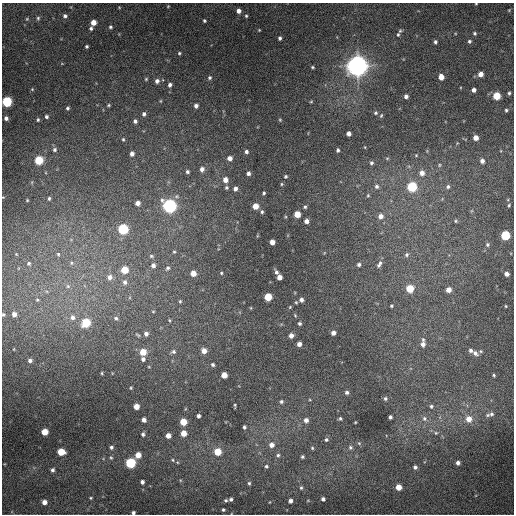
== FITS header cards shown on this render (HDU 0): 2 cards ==
NAXIS1  =                  512 / Axis length
NAXIS2  =                  512 / Axis length

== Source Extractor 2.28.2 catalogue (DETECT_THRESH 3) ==
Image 512 x 512 px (HDU 0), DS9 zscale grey, 1 PNG px = 1 image px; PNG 516 x 516 px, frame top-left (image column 1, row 512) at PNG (2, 3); no overlay
Background 515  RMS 23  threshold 67.8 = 3 sigma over >= 5 px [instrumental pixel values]
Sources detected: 204; all 204 listed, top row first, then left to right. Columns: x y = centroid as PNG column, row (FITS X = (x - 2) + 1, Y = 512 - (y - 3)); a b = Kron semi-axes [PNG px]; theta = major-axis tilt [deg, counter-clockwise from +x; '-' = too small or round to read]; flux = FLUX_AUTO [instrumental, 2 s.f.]
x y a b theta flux
476 4 3 2 - 1.1e+03
168 6 4 3 - 1.3e+03
119 7 5 3 - 1.2e+03
509 10 3 3 - 1.1e+03
239 11 5 5 - 7.8e+03
65 16 5 5 - 3.9e+03
246 16 5 4 - 2.3e+03
38 18 5 4 - 2.5e+03
27 19 5 4 - 1.6e+03
204 21 4 3 - 2.1e+03
93 22 5 4 - 1.3e+04
110 27 5 5 - 2.5e+03
91 28 5 4 - 3.2e+03
259 30 4 3 - 1.3e+03
474 33 5 4 - 2.6e+03
398 35 7 6 - 3.6e+03
280 38 4 4 - 3.2e+03
469 41 4 4 - 2.7e+03
435 42 4 4 - 3.2e+03
87 46 3 3 - 2.4e+03
179 53 4 4 - 2.0e+03
357 66 8 8 - 1.6e+06
312 67 4 3 - 1.9e+03
481 74 5 4 - 1.1e+04
441 77 5 5 - 1.4e+04
209 78 5 5 - 2.9e+03
146 79 5 5 - 1.9e+03
157 81 6 5 - 5.6e+03
170 85 5 5 - 4.5e+03
32 89 5 5 - 1.8e+03
474 90 4 4 - 5.9e+03
509 93 4 4 - 2.6e+03
406 96 4 4 - 4.5e+03
496 96 5 5 - 4.0e+04
160 101 5 3 - 1.4e+03
7 102 5 5 - 1.1e+05
311 102 5 3 - 1.5e+03
108 105 5 4 - 1.9e+03
196 106 4 4 - 5.3e+03
67 108 4 4 - 2.7e+03
506 110 4 4 - 2.2e+03
376 113 5 5 - 2.5e+03
144 114 5 4 - 4.1e+03
381 115 6 4 63 2.1e+03
46 117 5 4 - 3.4e+03
6 118 4 4 - 4.8e+03
38 120 5 4 - 2.3e+03
280 120 4 4 - 1.7e+03
135 121 5 5 - 4.2e+03
349 133 4 4 - 7.0e+03
476 138 4 4 - 1.2e+04
123 139 5 4 - 2.1e+03
54 150 6 6 - 3.8e+03
338 150 4 3 - 2.8e+03
246 152 4 4 - 3.9e+03
132 154 5 4 - 6.4e+03
416 155 4 3 - 1.2e+03
230 158 5 5 - 8.3e+03
387 158 6 4 0 1.6e+03
39 160 5 5 - 6.4e+04
482 161 5 4 - 6.2e+03
371 163 5 5 - 3.1e+03
439 165 5 3 - 1.4e+03
202 169 6 5 - 6.2e+03
187 172 4 4 - 3.0e+03
248 173 4 3 - 4.2e+03
422 173 6 6 - 8.7e+03
286 176 3 3 - 2.0e+03
225 180 5 5 - 1.1e+04
281 184 4 3 - 1.5e+03
376 186 6 6 - 3.9e+03
226 187 4 4 - 2.4e+03
412 187 6 5 - 9.8e+04
448 187 6 5 - 3.0e+03
235 189 5 4 - 5.3e+03
264 193 3 3 - 2.3e+03
368 195 4 4 - 1.6e+03
49 198 4 3 - 2.0e+03
27 200 3 3 - 1.3e+03
138 203 5 5 - 8.6e+03
509 205 4 4 - 1.7e+03
169 206 6 6 - 4.1e+05
255 206 5 5 - 1.7e+04
305 207 4 4 - 2.3e+03
262 212 5 4 - 2.5e+03
297 214 5 5 - 2.3e+04
380 216 6 6 - 8.4e+03
306 221 4 4 - 7.1e+03
456 221 6 4 22 2.2e+03
123 229 5 5 - 1.3e+05
505 235 5 5 - 8.8e+04
272 242 5 4 - 1.0e+04
487 244 6 5 - 3.1e+03
174 252 5 4 - 2.2e+03
16 254 4 3 - 1.3e+03
58 254 6 5 - 2.6e+03
406 255 7 5 48 3.7e+03
151 256 7 5 -16 3.1e+03
29 263 6 6 - 3.5e+03
71 263 7 6 - 3.7e+03
359 264 4 4 - 3.1e+03
379 264 10 5 62 5.3e+03
153 265 6 5 - 6.7e+03
167 268 7 6 - 3.9e+03
124 270 5 5 - 3.7e+04
276 272 6 4 -63 4.4e+03
193 273 5 5 - 1.7e+04
221 273 4 3 - 1.8e+03
507 274 4 4 - 6.8e+03
110 277 8 7 - 9.0e+03
279 277 5 4 - 1.0e+04
125 282 7 7 - 6.5e+03
68 286 6 6 - 4.9e+03
410 288 5 5 - 4.4e+04
448 290 5 5 - 1.2e+04
268 297 5 5 - 4.3e+04
37 300 6 6 - 3.3e+03
301 300 5 5 - 4.9e+03
180 301 5 4 - 2.0e+03
391 306 4 3 - 1.8e+03
506 306 3 2 - 1.2e+03
290 307 5 3 - 1.5e+03
251 308 4 3 - 1.1e+03
153 311 5 3 - 1.4e+03
3 314 5 4 - 2.3e+03
14 314 6 5 - 8.9e+03
295 315 4 4 - 1.4e+03
72 317 8 8 - 8.1e+03
116 318 6 6 - 3.9e+03
169 320 4 3 - 1.6e+03
86 323 6 5 - 6.9e+04
300 323 4 3 - 2.8e+03
333 333 4 4 - 7.0e+03
146 334 6 6 - 5.7e+03
138 335 8 4 -35 2.5e+03
291 335 4 4 - 8.3e+03
423 343 12 6 88 8.2e+03
299 344 4 4 - 7.4e+03
471 350 5 5 - 4.1e+03
204 351 5 5 - 1.3e+04
143 352 5 5 - 2.5e+04
173 352 7 6 - 4.5e+03
475 353 9 7 -34 7.1e+03
143 359 5 5 - 4.6e+03
30 360 4 4 - 4.1e+03
213 364 4 3 - 3.1e+03
149 367 4 3 - 1.2e+03
102 373 4 3 - 1.6e+03
224 375 5 4 - 1.9e+04
494 375 3 3 - 1.7e+03
131 388 4 3 - 1.6e+03
347 392 4 4 - 3.6e+03
385 399 5 4 - 2.8e+03
310 400 4 3 - 1.2e+03
281 402 5 5 - 3.0e+03
235 405 4 2 - 1.8e+03
136 406 4 4 - 1.6e+04
431 406 5 4 - 2.7e+03
491 414 8 5 8 4.3e+03
198 416 4 3 - 4.0e+03
390 417 4 3 - 3.7e+03
340 418 4 4 - 2.6e+03
424 418 7 6 - 4.6e+03
469 419 6 6 - 1.4e+04
144 420 4 4 - 6.9e+03
306 420 6 5 - 7.0e+03
183 422 5 5 - 3.1e+04
355 422 3 2 - 1.2e+03
244 427 4 4 - 2.9e+03
44 432 5 5 - 2.6e+04
184 433 5 4 - 1.9e+04
436 433 5 4 - 1.7e+03
143 434 4 4 - 3.3e+03
168 436 4 4 - 1.1e+04
326 440 6 5 - 3.2e+03
359 443 5 5 - 2.2e+03
271 445 6 6 - 9.7e+03
111 447 5 4 - 3.4e+03
350 447 6 6 - 3.2e+03
312 448 4 4 - 1.9e+03
61 452 5 5 - 3.3e+04
217 452 5 5 - 3.3e+04
138 455 5 5 - 1.8e+04
278 455 5 5 - 3.0e+03
111 457 6 4 -66 2.2e+03
302 457 4 4 - 2.6e+03
173 460 4 4 - 1.7e+03
130 463 5 5 - 1.2e+05
458 463 4 4 - 5.1e+03
266 466 5 4 - 2.7e+03
415 467 4 4 - 3.7e+03
52 470 4 4 - 3.7e+03
142 482 4 4 - 4.4e+03
249 483 4 4 - 2.2e+03
398 487 5 4 - 1.7e+04
301 488 5 4 - 2.2e+03
91 498 3 2 - 1.4e+03
231 499 3 3 - 3.1e+03
323 499 4 4 - 4.0e+03
226 500 4 3 - 1.9e+03
290 501 4 4 - 5.4e+03
44 502 4 4 - 8.9e+03
223 510 3 3 - 1.9e+03
133 512 4 3 - 3.3e+03
At the frame edge (FLAGS 8, measured only in part): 4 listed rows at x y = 476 4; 7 102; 3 314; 133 512